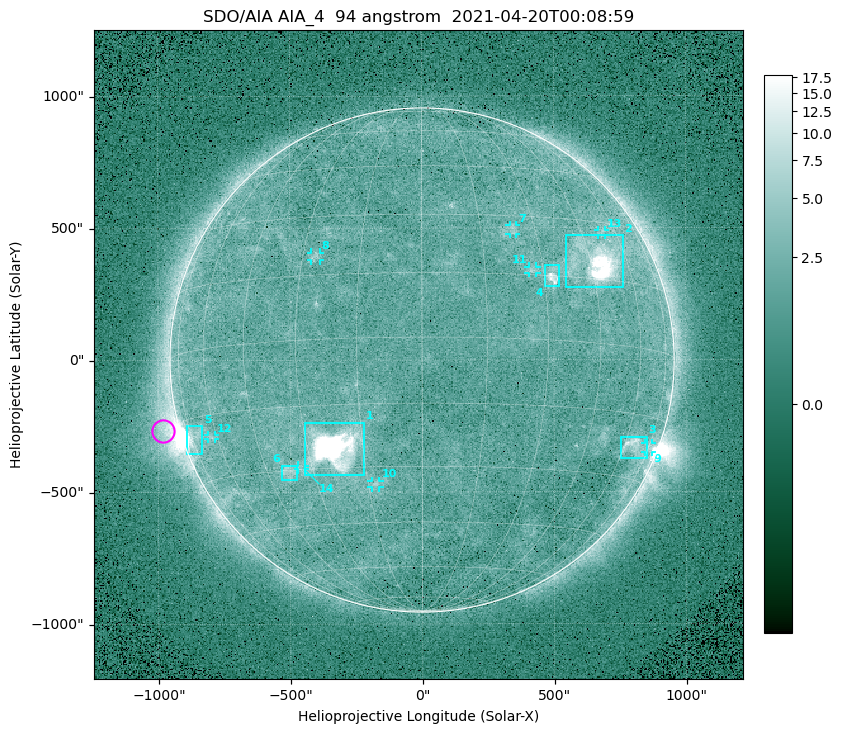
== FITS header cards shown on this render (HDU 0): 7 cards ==
TELESCOP= 'SDO/AIA '
INSTRUME= 'AIA_4   '
WAVELNTH=                   94
WAVEUNIT= 'angstrom'
DATE-OBS= '2021-04-20T00:08:59.12'
CTYPE1  = 'HPLN-TAN'
CTYPE2  = 'HPLT-TAN'

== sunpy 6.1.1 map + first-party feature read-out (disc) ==
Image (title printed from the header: SDO/AIA AIA_4  94 angstrom  2021-04-20T00:08:59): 512 x 512 px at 4.8 arcsec/px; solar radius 955 arcsec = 199 px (full disc in frame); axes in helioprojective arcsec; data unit not stated in the header (colour bar unlabelled)
Orientation: roll -0.138 deg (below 1 deg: not rotated)
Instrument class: DISC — disc imager (sunpy class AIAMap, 94 A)
Bright regions (active regions / flare kernels): reference = the median radial profile (limb darkening/brightening removed); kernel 5 px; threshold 5 sigma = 2.5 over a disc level ~1.75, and >= 1.15x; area >= 9 px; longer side >= 5 px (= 24 arcsec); searched inside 0.97 R_sun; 14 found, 14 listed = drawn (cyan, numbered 1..; 8 of them under ~33 arcsec drawn as corner ticks so the feature stays visible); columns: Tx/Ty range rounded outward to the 10 arcsec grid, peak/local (2 s.f.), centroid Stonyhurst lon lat
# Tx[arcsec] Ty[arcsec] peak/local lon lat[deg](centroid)
1 -450..-220 -440..-230 1011 -22 -25
2 540..760 270..470 48 +47 +20
3 750..850 -380..-290 4.4 +65 -22
4 470..520 280..360 6.4 +32 +15
5 -900..-830 -360..-250 6.7 -73 -19
6 -540..-470 -450..-400 3.3 -38 -30
7 330..360 470..510 2.9 +24 +26
8 -420..-380 380..410 2.9 -27 +20
9 840..870 -350..-310 3 +75 -22
10 -190..-160 -480..-450 2.9 -13 -34
11 400..440 330..360 3 +27 +16
12 -810..-780 -300..-280 2.6 -63 -20
13 670..700 470..490 2.7 +53 +27
14 -470..-440 -420..-400 2.5 -34 -30
Off-limb structures (1.02-1.3 R_sun): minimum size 50 px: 7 found; the strongest spans PA ~85..115 deg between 1.02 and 1.21 R_sun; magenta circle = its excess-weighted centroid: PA ~105 deg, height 1.06 R_sun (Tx ~-980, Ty ~-270 arcsec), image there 4.5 x the reference